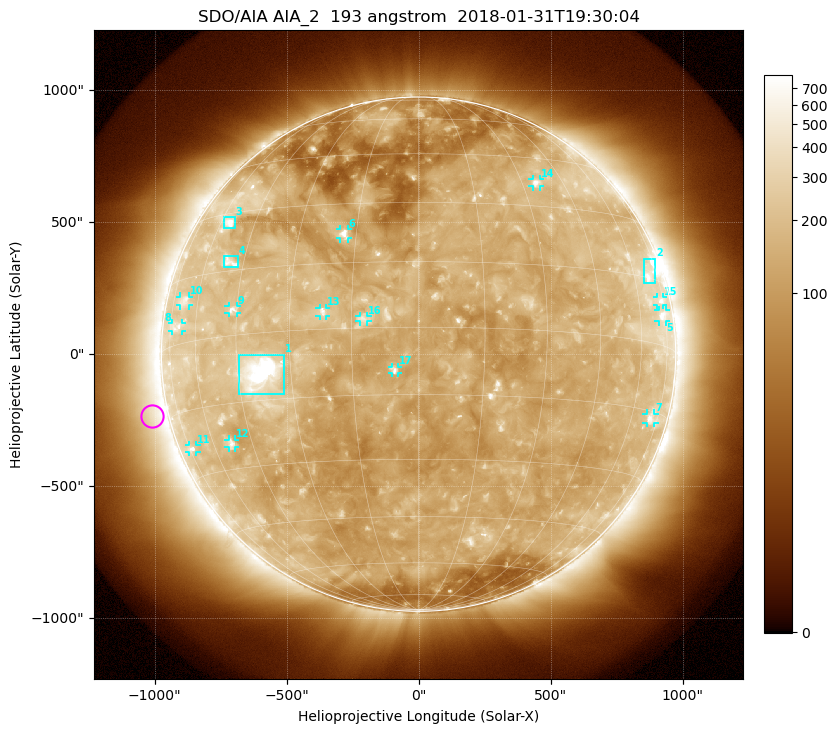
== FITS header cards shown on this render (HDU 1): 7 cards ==
TELESCOP= 'SDO/AIA'
INSTRUME= 'AIA_2'
WAVELNTH=                  193
WAVEUNIT= 'angstrom'
DATE-OBS= '2018-01-31T19:30:04.84'
CTYPE1  = 'HPLN-TAN'
CTYPE2  = 'HPLT-TAN'

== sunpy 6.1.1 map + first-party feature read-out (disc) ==
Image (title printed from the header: SDO/AIA AIA_2  193 angstrom  2018-01-31T19:30:04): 1024 x 1024 px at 2.4 arcsec/px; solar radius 974 arcsec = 406 px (full disc in frame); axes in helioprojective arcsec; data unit not stated in the header (colour bar unlabelled)
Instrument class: DISC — disc imager (sunpy class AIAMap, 193 A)
Bright regions (active regions / flare kernels): reference = the median radial profile (limb darkening/brightening removed); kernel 9 px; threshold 5 sigma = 256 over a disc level ~137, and >= 1.15x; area >= 12 px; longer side >= 10 px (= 24 arcsec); searched inside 0.97 R_sun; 17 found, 17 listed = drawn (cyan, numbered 1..; 13 of them under ~33 arcsec drawn as corner ticks so the feature stays visible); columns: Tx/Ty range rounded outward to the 5 arcsec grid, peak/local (2 s.f.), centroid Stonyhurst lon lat
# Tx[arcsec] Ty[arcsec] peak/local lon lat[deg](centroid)
1 -685..-510 -150..0 19 -38 -9
2 855..900 265..365 4.6 +69 +16
3 -740..-695 475..520 5.7 -56 +27
4 -740..-685 325..375 3.9 -50 +17
5 910..935 125..165 4.3 +72 +7
6 -300..-265 440..475 6 -18 +22
7 865..895 -260..-225 3.6 +70 -17
8 -935..-895 85..120 3 -70 +4
9 -720..-685 155..185 4.6 -46 +6
10 -905..-870 185..220 3 -67 +10
11 -870..-840 -370..-345 3.8 -73 -23
12 -720..-695 -355..-325 4.1 -52 -24
13 -375..-350 145..175 4.7 -22 +4
14 430..460 635..665 4.1 +35 +37
15 905..930 185..215 3.5 +72 +10
16 -225..-195 125..145 3.5 -12 +2
17 -100..-80 -75..-45 4.2 -5 -10
Off-limb structures (1.02-1.3 R_sun): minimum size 162 px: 6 found; the strongest spans PA ~60..140 deg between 1.02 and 1.3 R_sun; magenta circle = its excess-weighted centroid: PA ~105 deg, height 1.07 R_sun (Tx ~-1010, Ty ~-235 arcsec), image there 1.9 x the reference